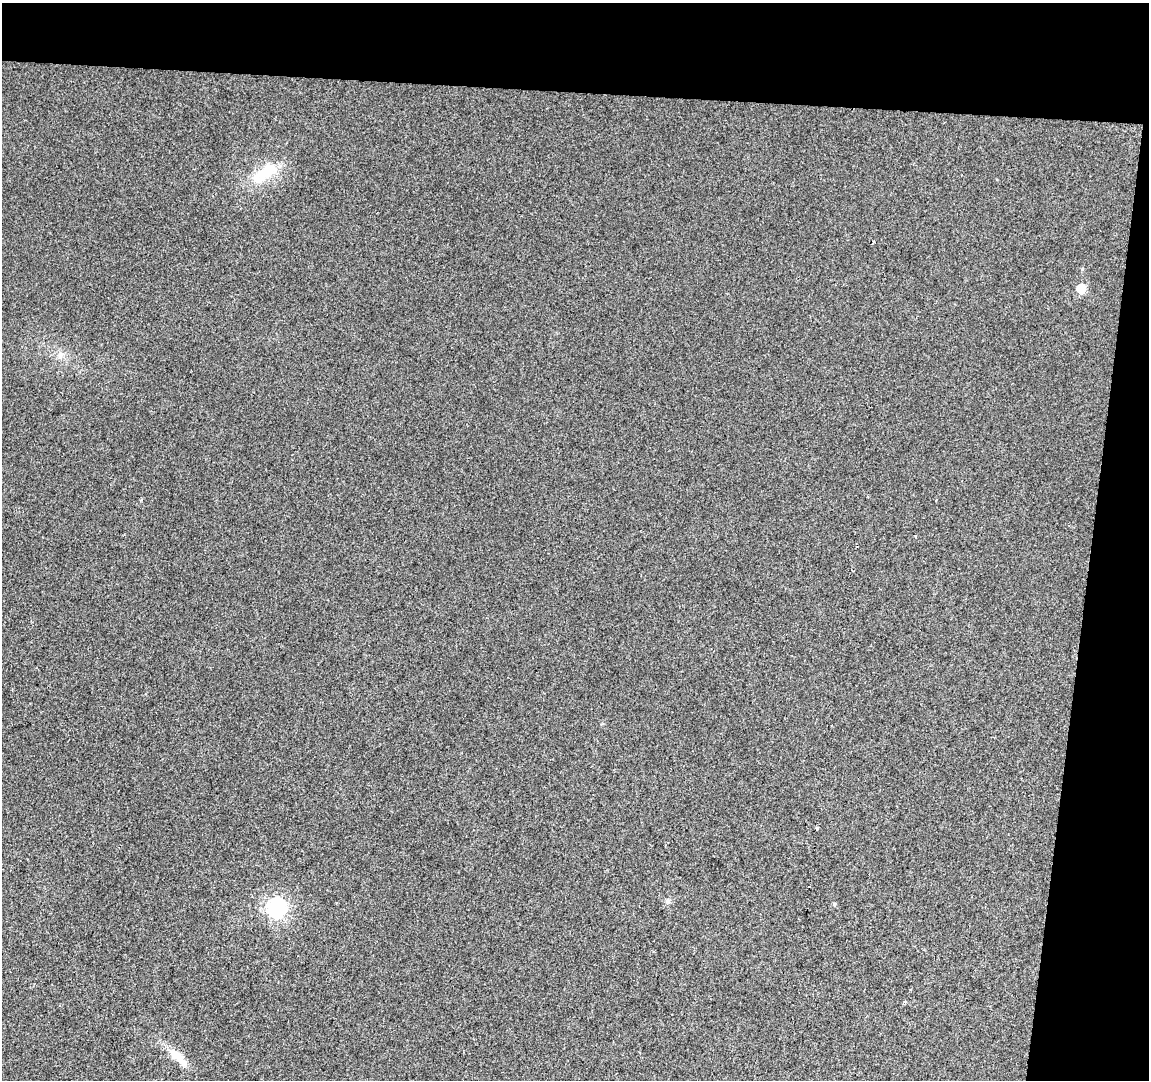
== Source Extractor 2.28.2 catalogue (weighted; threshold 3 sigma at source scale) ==
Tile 2 of 2 x 2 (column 2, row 1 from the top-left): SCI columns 1147-2293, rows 1206-2283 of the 2293 x 2396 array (HDU 1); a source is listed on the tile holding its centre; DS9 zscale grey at full resolution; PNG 1151 x 1082 px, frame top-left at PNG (2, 3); no overlay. Shown black and unused: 13% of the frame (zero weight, under 2 of 3 exposures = <1% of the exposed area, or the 3 px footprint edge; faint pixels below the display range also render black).
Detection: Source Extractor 2.28.2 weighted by HDU 2 'WHT'; one run over the whole footprint, this tile lists its part. Background 0.013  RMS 0.0088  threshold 0.0396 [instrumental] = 3 sigma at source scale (4.5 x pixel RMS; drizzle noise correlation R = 1.50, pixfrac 1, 0.0396/0.0396 arcsec/px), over >= 5 px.
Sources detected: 8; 2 cosmic-ray / hot-pixel residue — not listed; the other 6 listed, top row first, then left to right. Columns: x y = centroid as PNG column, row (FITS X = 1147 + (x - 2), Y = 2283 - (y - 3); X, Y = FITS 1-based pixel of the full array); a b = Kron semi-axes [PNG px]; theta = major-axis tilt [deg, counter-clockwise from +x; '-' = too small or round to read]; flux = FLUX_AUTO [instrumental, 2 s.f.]
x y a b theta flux
268 171 41 17 29 29
1081 288 6 6 - 23
60 355 10 7 62 4.1
834 904 5 4 - 1.1
276 907 8 8 - 220
178 1057 28 10 -44 13